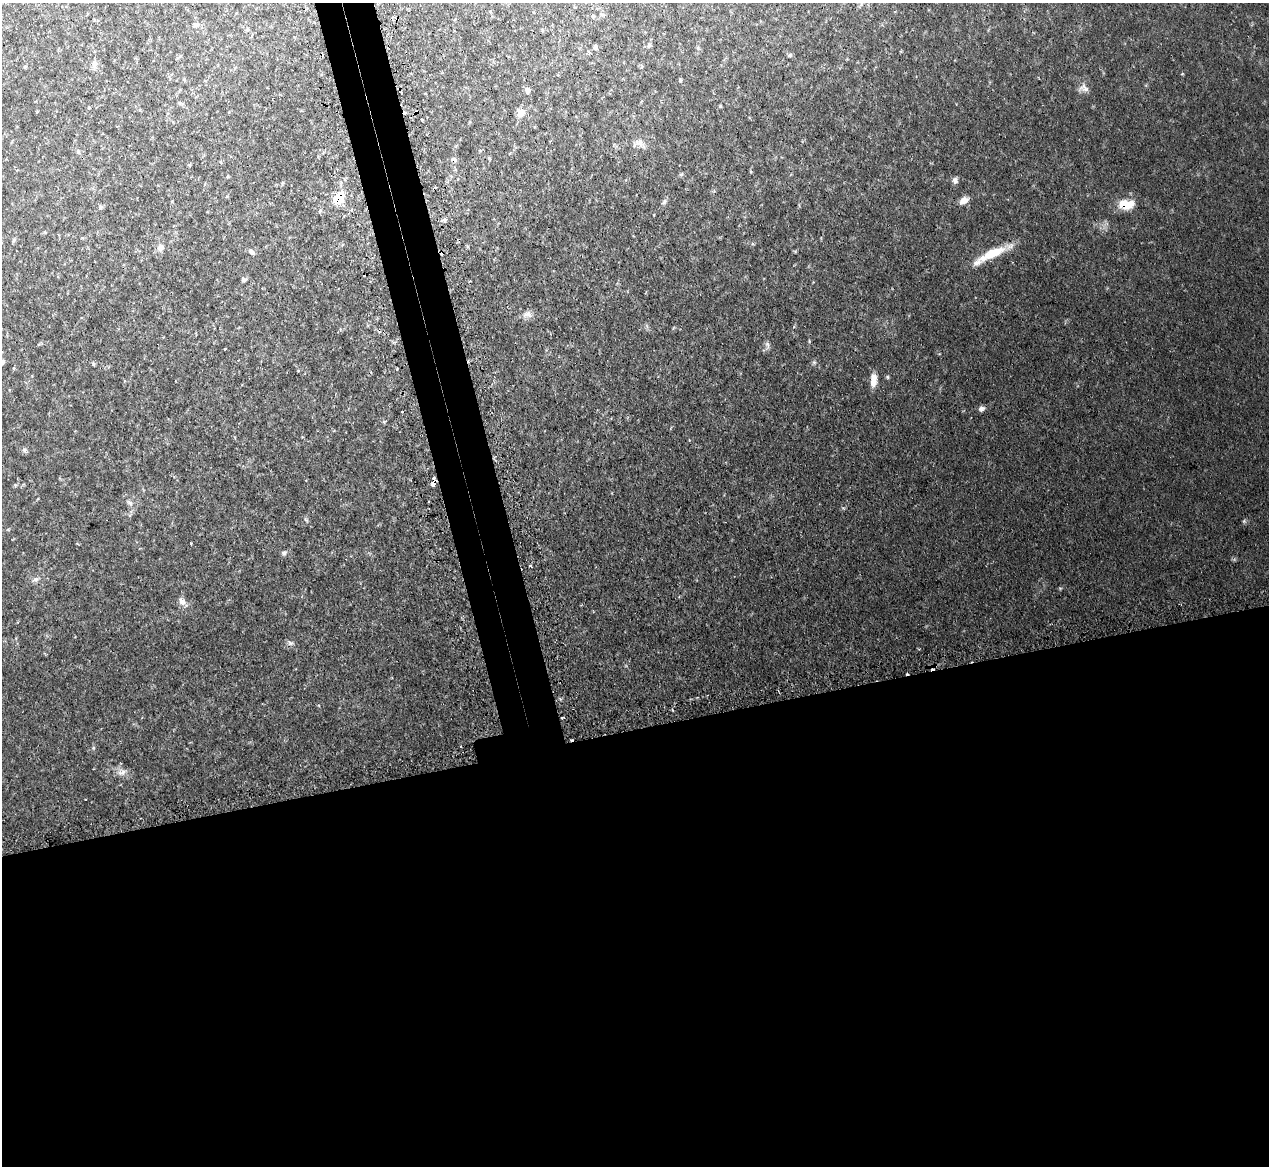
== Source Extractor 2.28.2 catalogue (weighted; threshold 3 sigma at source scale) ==
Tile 15 of 4 x 4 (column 3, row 4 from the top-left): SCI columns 2567-3833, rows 164-1327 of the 5131 x 5103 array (HDU 1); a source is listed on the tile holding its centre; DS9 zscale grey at full resolution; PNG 1271 x 1168 px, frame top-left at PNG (2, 3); no overlay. Shown black and unused: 40% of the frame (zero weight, under 2 of 3 exposures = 4% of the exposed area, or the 3 px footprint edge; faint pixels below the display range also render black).
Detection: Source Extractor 2.28.2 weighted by HDU 2 'WHT'; one run over the whole footprint, this tile lists its part. Background 0.0864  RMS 0.0083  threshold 0.0374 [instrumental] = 3 sigma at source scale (4.5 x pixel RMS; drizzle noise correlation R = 1.50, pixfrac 1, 0.05/0.05 arcsec/px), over >= 5 px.
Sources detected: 64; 10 cosmic-ray / hot-pixel residue — not listed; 1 inside a brighter listed object's ellipse — not listed separately; the other 53 listed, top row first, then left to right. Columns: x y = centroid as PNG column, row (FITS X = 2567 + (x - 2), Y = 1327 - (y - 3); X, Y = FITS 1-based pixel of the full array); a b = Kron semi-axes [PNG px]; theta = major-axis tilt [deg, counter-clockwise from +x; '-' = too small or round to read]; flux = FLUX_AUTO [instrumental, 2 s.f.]
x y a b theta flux
603 15 6 4 -17 1.2
593 16 5 4 - 1
195 24 7 6 - 2.7
649 45 6 5 - 1.5
595 47 6 4 -76 1.9
790 55 5 5 - 1.3
95 64 10 8 81 4
25 67 4 4 - 0.99
680 80 5 4 - 1.1
1084 88 15 9 -25 4.7
528 90 7 6 - 3.5
720 106 5 3 - 0.81
89 107 5 3 - 0.72
520 112 10 9 - 7
422 120 3 3 - 1.7
639 143 11 10 - 4.9
78 151 7 3 -90 1.2
454 159 8 5 -22 2.5
189 165 5 3 - 0.91
955 180 7 6 - 2.8
282 183 5 4 - 1
338 198 12 9 50 20
964 200 11 7 28 5.9
664 202 9 4 54 1.8
1126 204 18 10 1 17
100 207 6 5 - 1.4
320 211 5 5 - 1.2
445 219 5 5 - 1.7
14 240 6 4 87 1.2
160 248 9 9 - 4
251 252 8 5 -52 1.8
992 254 35 11 22 22
244 279 6 4 -17 1.9
528 314 13 8 -15 4.6
767 345 11 5 -68 2.1
225 349 3 3 - 1.5
814 362 6 5 - 1.4
93 364 6 4 -89 0.97
873 380 15 7 89 8.4
982 409 7 6 - 2.7
24 450 7 5 -52 1.8
433 484 4 3 - 8.8
130 503 7 5 -45 1.9
1244 521 5 5 - 1.1
191 543 3 2 - 0.75
284 553 8 6 18 2
530 565 3 3 - 1.1
35 579 10 4 18 2.3
182 601 10 8 -43 4.4
290 643 8 5 -34 2
672 710 4 3 - 0.93
563 717 4 3 - 3.4
122 772 13 7 18 4.4
Overlapping masked pixels (flux is a lower limit): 5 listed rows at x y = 454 159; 338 198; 1126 204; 433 484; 563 717
Unlisted compact peaks at least as high as the median listed source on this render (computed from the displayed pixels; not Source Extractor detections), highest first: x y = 93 748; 384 422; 306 520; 795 251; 681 174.